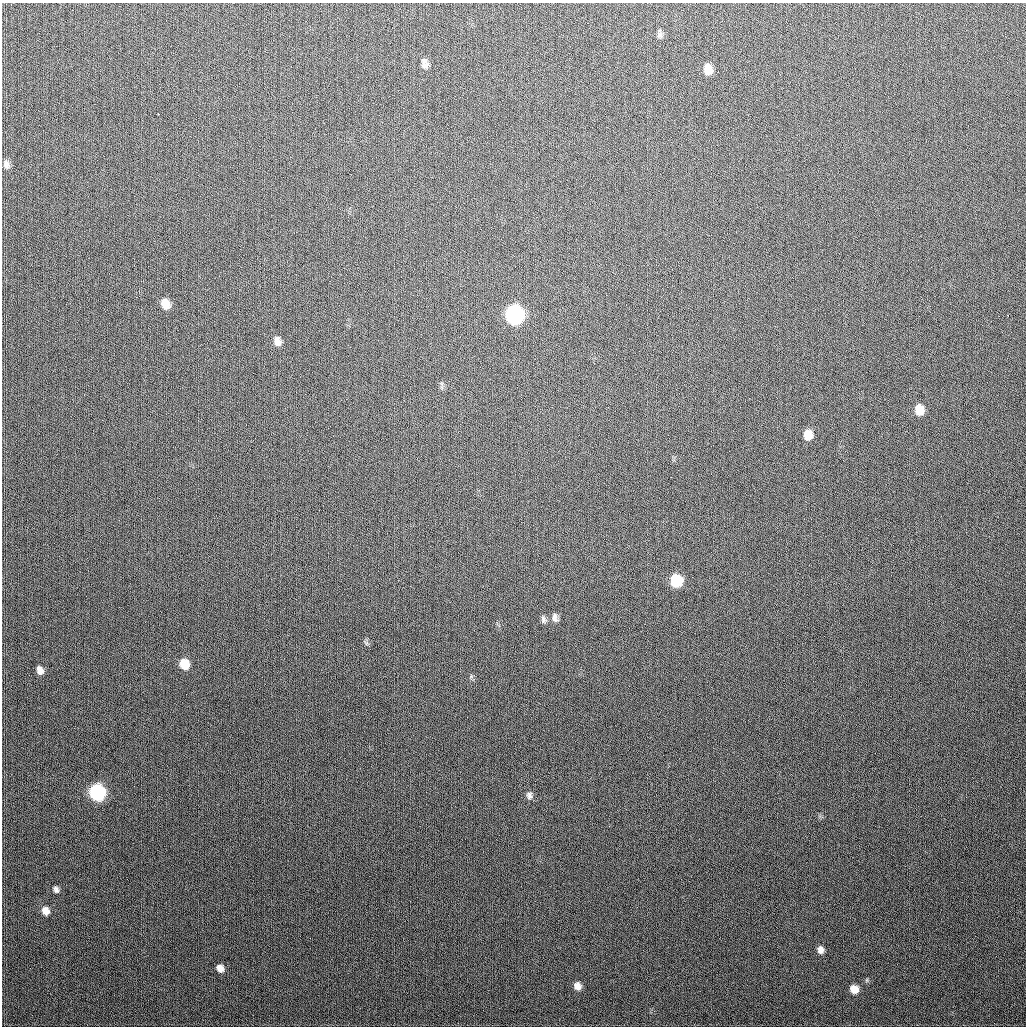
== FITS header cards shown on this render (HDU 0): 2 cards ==
NAXIS1  =                 1024
NAXIS2  =                 1024

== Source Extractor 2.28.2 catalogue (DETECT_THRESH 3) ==
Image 1024 x 1024 px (HDU 0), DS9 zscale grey, 1 PNG px = 1 image px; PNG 1028 x 1028 px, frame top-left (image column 1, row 1024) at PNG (2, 3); no overlay
Background 286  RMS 11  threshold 34.4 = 3 sigma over >= 5 px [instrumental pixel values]
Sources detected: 25; all 25 listed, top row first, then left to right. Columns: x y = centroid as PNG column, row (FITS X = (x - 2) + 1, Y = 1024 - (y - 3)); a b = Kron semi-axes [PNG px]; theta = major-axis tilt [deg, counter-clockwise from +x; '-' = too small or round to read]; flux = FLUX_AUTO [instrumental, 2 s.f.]
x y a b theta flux
660 35 9 7 -64 2200
424 64 13 8 -81 4200
708 69 11 8 -84 9200
158 114 3 2 - 2200
6 164 12 7 -80 3800
165 304 11 8 -70 9100
514 315 11 10 - 200000
1008 315 3 2 - 1700
277 341 11 8 -75 4800
919 410 10 8 -82 11000
808 435 9 8 - 9600
676 581 10 9 - 34000
555 618 12 7 -77 3400
543 619 11 6 -80 2400
366 643 7 4 89 1500
184 664 10 8 -68 15000
40 670 8 5 -65 4400
97 792 10 9 - 110000
529 795 10 8 89 2900
56 889 8 6 -63 2300
45 911 9 8 - 5800
820 950 8 6 -84 4000
220 968 8 6 -61 5100
577 986 8 7 - 5200
854 989 8 7 - 8900